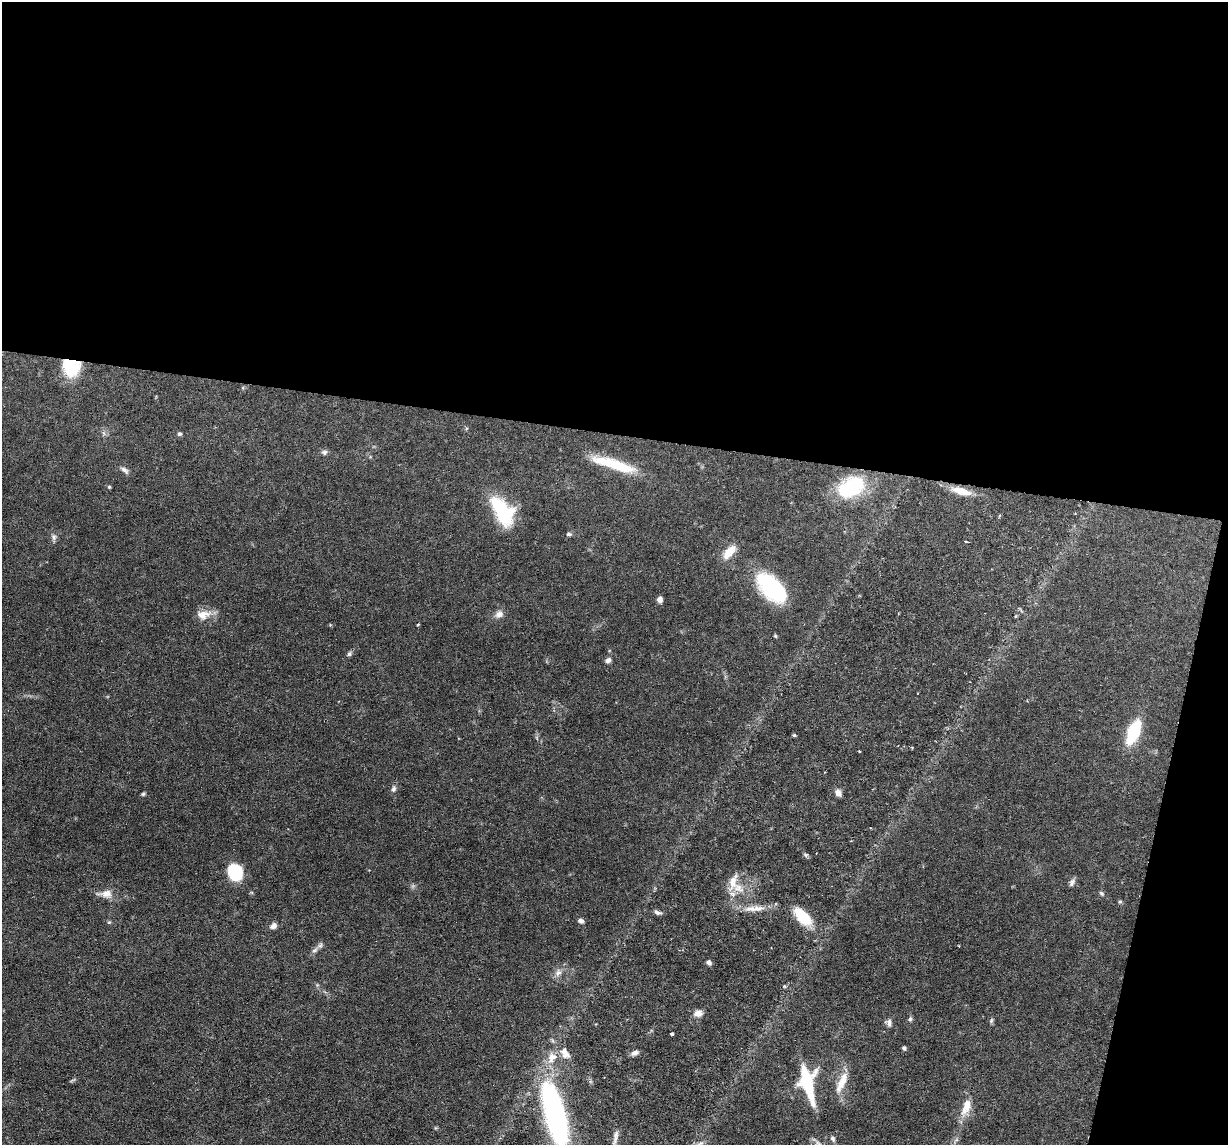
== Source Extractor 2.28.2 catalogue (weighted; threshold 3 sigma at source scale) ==
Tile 4 of 4 x 4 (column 4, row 1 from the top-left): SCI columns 3680-4905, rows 3549-4691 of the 4905 x 4927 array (HDU 1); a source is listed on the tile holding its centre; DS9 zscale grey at full resolution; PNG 1230 x 1147 px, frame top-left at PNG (2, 2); no overlay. Shown black and unused: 41% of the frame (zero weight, under 3 of 6 exposures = <1% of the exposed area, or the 3 px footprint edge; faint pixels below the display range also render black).
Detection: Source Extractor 2.28.2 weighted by HDU 2 'WHT'; one run over the whole footprint, this tile lists its part. Background 0.0749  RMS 0.0043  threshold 0.0175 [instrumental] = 3 sigma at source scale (4.09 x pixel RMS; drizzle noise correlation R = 1.36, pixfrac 0.8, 0.05/0.05 arcsec/px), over >= 5 px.
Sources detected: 53; all 53 listed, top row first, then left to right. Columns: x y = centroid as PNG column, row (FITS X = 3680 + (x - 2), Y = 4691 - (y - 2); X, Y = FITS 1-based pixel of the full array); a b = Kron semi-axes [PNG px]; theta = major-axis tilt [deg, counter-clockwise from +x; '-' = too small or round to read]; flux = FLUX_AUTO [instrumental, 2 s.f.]
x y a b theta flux
71 366 18 16 -72 18
179 434 6 5 - 0.7
324 452 8 6 -2 1
614 464 52 10 -17 16
124 470 11 6 -41 1.3
109 487 4 4 - 0.48
851 487 28 17 28 28
962 491 22 9 -15 6
502 511 36 18 -56 23
569 534 7 4 0 0.75
54 537 8 6 -88 1.1
729 552 18 9 48 5.6
771 588 28 15 -46 47
660 599 5 5 - 2
499 614 11 9 32 2.1
203 615 20 12 9 4.5
418 624 3 3 - 0.39
349 654 7 5 57 0.81
608 660 7 6 - 1.3
1133 732 21 10 67 20
794 735 4 3 - 0.61
393 789 8 6 83 1.1
838 792 9 7 -66 1.8
143 794 5 5 - 0.55
235 872 12 10 -69 28
733 882 17 10 88 5.2
1072 882 12 5 77 1.1
1102 893 7 5 -41 0.65
105 894 20 9 2 3.5
1120 902 6 4 -1 0.5
755 908 31 7 3 4.9
658 912 10 5 -17 1.1
803 917 27 12 -46 11
580 921 6 5 - 1.3
273 926 8 7 - 1.6
315 950 10 5 27 1.3
709 962 6 5 - 1.1
558 973 9 7 41 1.7
698 1013 10 8 2 2.3
910 1019 6 5 - 0.84
991 1020 7 4 71 0.62
889 1023 10 6 90 1.4
672 1034 4 3 - 0.82
904 1048 4 4 - 0.89
565 1053 18 10 -64 3.9
635 1053 10 5 28 1.4
552 1057 16 12 66 5.1
842 1082 31 9 66 6.2
807 1083 37 14 -78 24
966 1106 24 10 72 5.7
555 1114 64 18 -76 100
616 1136 20 5 80 2
832 1138 8 5 -63 1.1
Overlapping masked pixels (flux is a lower limit): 1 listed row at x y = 71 366
Isophote crosses this tile's border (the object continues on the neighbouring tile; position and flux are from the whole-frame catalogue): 1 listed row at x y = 555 1114